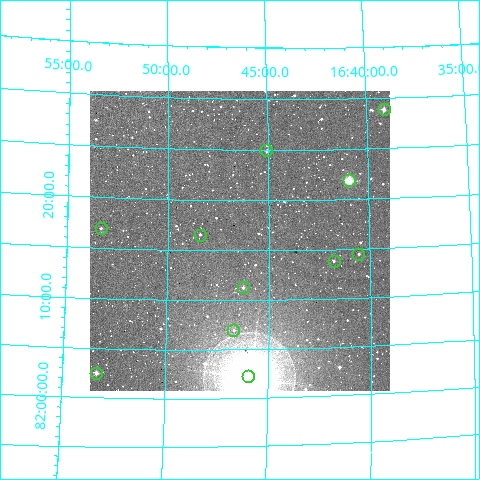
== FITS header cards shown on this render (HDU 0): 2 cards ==
NAXIS1  =                  300
NAXIS2  =                  300

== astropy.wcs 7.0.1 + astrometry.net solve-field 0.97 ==
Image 300 x 300 px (HDU 0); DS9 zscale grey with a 90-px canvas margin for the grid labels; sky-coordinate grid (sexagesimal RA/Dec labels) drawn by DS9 from the SOLVED WCS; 11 Tycho-2 reference stars matched to detected sources circled (green)
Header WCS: RA---TAN/DEC--TAN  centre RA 16:46:26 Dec +82:16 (251.61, +82.27 deg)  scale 6 arcsec/px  FOV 30.0' x 30.0'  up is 0 deg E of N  parity normal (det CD < 0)
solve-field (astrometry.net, Tycho-2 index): VERIFIED the header's WCS against the Tycho-2 star catalogue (verified at 2 index scales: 7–11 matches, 0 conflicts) and refined it, rather than solving blind
Solved WCS: RA---TAN-SIP/DEC--TAN-SIP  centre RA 16:46:27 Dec +82:16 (251.61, +82.27 deg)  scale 6 arcsec/px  FOV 30.0' x 30.0'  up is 0 deg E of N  parity normal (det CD < 0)
The solver's refit moves the header's centre by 2.4 arcsec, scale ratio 1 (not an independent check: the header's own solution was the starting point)
Tycho-2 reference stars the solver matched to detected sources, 11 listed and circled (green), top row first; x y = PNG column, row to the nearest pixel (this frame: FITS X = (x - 90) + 1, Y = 300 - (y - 91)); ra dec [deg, ICRS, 3 dp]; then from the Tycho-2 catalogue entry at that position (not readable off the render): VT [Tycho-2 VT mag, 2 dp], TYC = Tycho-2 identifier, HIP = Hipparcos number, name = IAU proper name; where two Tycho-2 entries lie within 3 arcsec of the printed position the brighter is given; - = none
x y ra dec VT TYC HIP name
384 109 249.776 +82.481 10.62 4579-301-1 - -
266 150 251.267 +82.416 11.29 4580-781-1 - -
349 180 250.239 +82.365 9.00 4580-316-1 81667 -
101 228 253.335 +82.283 11.55 4580-555-1 - -
200 235 252.103 +82.276 12.33 4580-477-1 - -
358 254 250.143 +82.241 12.75 4580-1096-1 - -
334 261 250.449 +82.231 12.26 4580-565-1 - -
243 287 251.565 +82.188 11.46 4580-320-1 - -
233 330 251.680 +82.117 12.29 4580-1024-1 - -
96 373 253.337 +82.042 10.38 4580-1110-1 - -
248 376 251.493 +82.037 4.31 4580-1154-1 82080 -